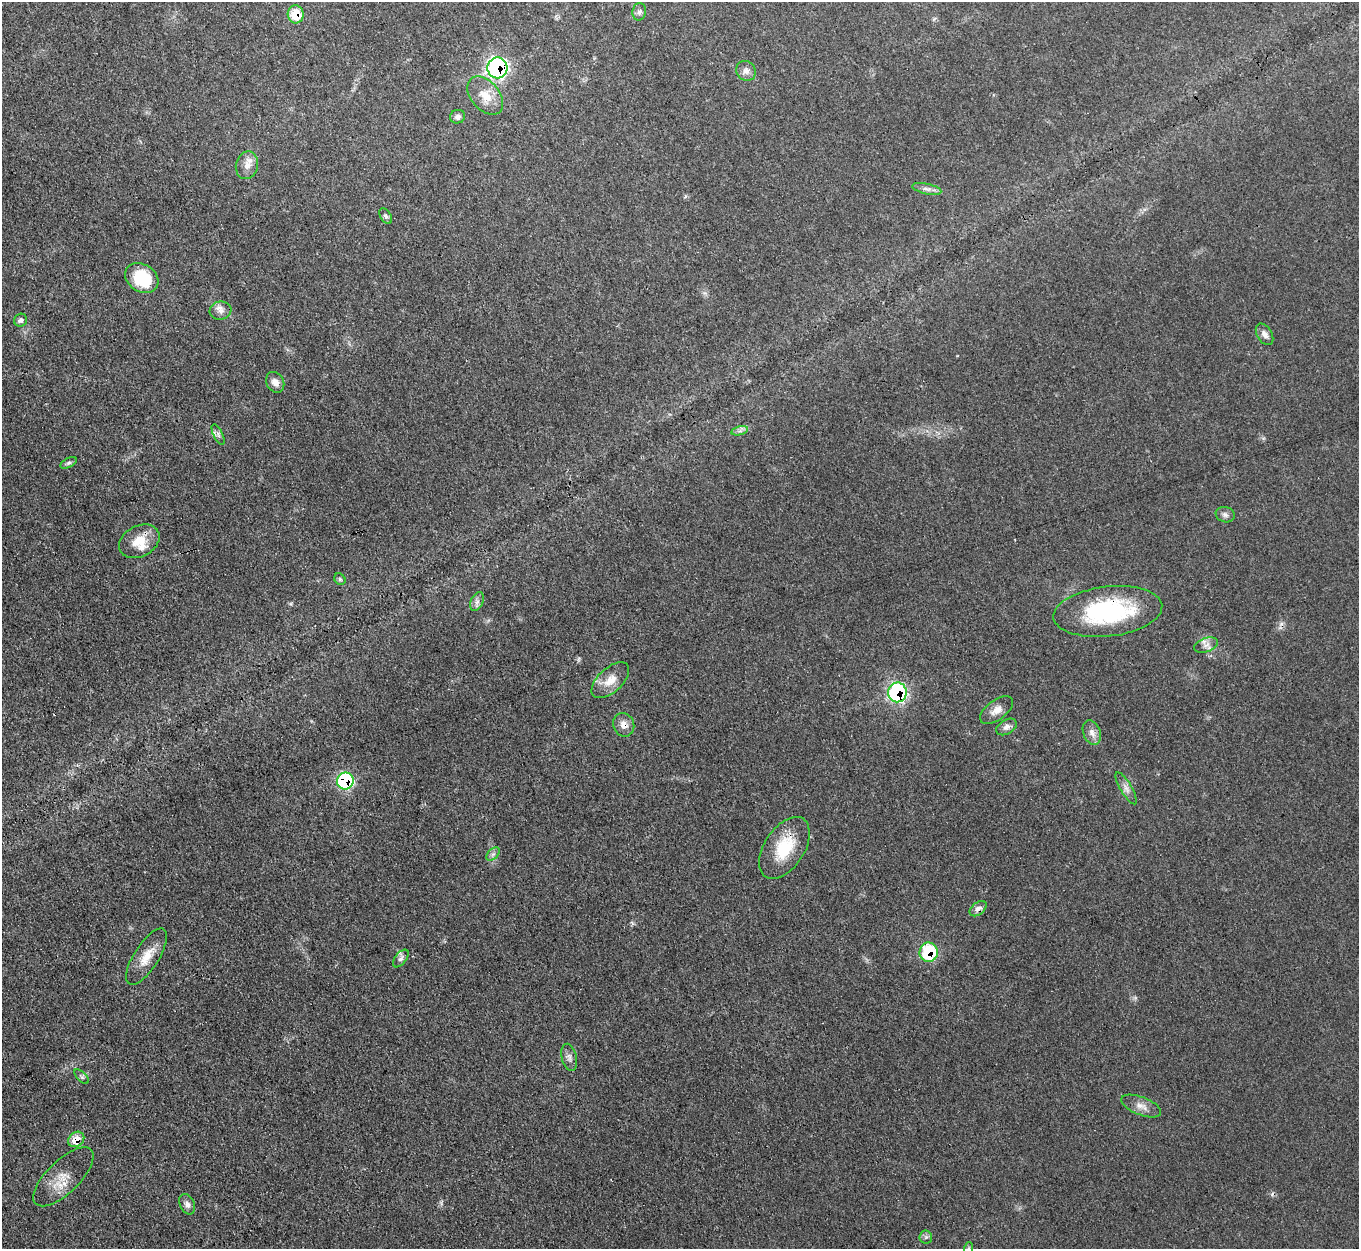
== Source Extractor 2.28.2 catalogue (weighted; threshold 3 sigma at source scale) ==
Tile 7 of 4 x 4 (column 3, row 2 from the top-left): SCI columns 2716-4072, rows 2774-4020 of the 5432 x 5415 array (HDU 1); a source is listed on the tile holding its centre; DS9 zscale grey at full resolution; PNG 1361 x 1251 px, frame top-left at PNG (2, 2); each listed source drawn as its Kron ellipse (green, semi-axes under 4 px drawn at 4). Shown black and unused: <1% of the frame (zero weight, under 3 of 4 exposures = <1% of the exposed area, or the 3 px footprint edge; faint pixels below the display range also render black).
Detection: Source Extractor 2.28.2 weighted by HDU 2 'WHT'; one run over the whole footprint, this tile lists its part. Background 0.0638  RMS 0.0063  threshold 0.0284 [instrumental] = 3 sigma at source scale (4.5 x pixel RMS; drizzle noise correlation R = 1.50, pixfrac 1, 0.05/0.05 arcsec/px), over >= 5 px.
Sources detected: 48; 1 cosmic-ray / hot-pixel residue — neither listed nor drawn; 2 inside a brighter listed object's ellipse — not listed separately; the other 45 listed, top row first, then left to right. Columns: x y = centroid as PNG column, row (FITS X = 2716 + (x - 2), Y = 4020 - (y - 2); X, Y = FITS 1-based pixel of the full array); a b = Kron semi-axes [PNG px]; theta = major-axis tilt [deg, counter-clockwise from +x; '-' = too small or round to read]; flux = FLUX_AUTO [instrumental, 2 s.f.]
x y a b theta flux
639 12 9 6 80 1.9
296 14 9 8 - 15
497 68 10 10 - 150
746 71 10 9 - 3.5
485 95 22 14 -50 12
457 117 7 6 - 2.3
247 165 14 11 75 5.8
927 189 15 5 -12 3.2
386 216 8 5 -59 1.5
142 278 18 13 -32 29
220 311 11 9 8 3.9
21 320 7 6 - 2
1264 334 12 7 -59 3.2
275 382 11 8 -61 4.5
740 431 8 4 14 1.9
218 434 11 4 -64 2
68 463 9 5 26 1.4
1225 515 9 7 -18 2.4
139 541 21 15 28 13
340 579 6 5 - 1.1
477 602 10 6 63 2.4
1108 611 55 25 7 76
1206 645 12 7 18 3.7
610 680 23 12 43 9.4
897 692 10 9 - 91
996 710 19 10 36 5.8
624 725 12 10 -67 5.1
1006 727 11 7 31 2.8
1092 732 13 8 -70 4.2
345 781 8 8 - 64
1126 788 18 5 -60 3.6
784 848 35 20 57 26
493 854 8 5 44 1.7
978 909 10 6 38 3.5
929 952 9 9 - 36
146 957 32 12 58 13
401 959 10 5 51 2.1
569 1057 14 7 -76 3.3
82 1077 9 4 -45 1.4
1141 1106 21 9 -21 5.8
76 1139 8 7 - 12
63 1177 39 16 44 13
187 1204 11 7 -66 3
926 1237 6 6 - 1.6
969 1248 6 4 72 0.9
Overlapping masked pixels (flux is a lower limit): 9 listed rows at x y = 296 14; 497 68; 1108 611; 897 692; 624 725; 345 781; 978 909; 929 952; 76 1139
Isophote crosses this tile's border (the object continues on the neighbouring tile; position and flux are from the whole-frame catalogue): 1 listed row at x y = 969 1248